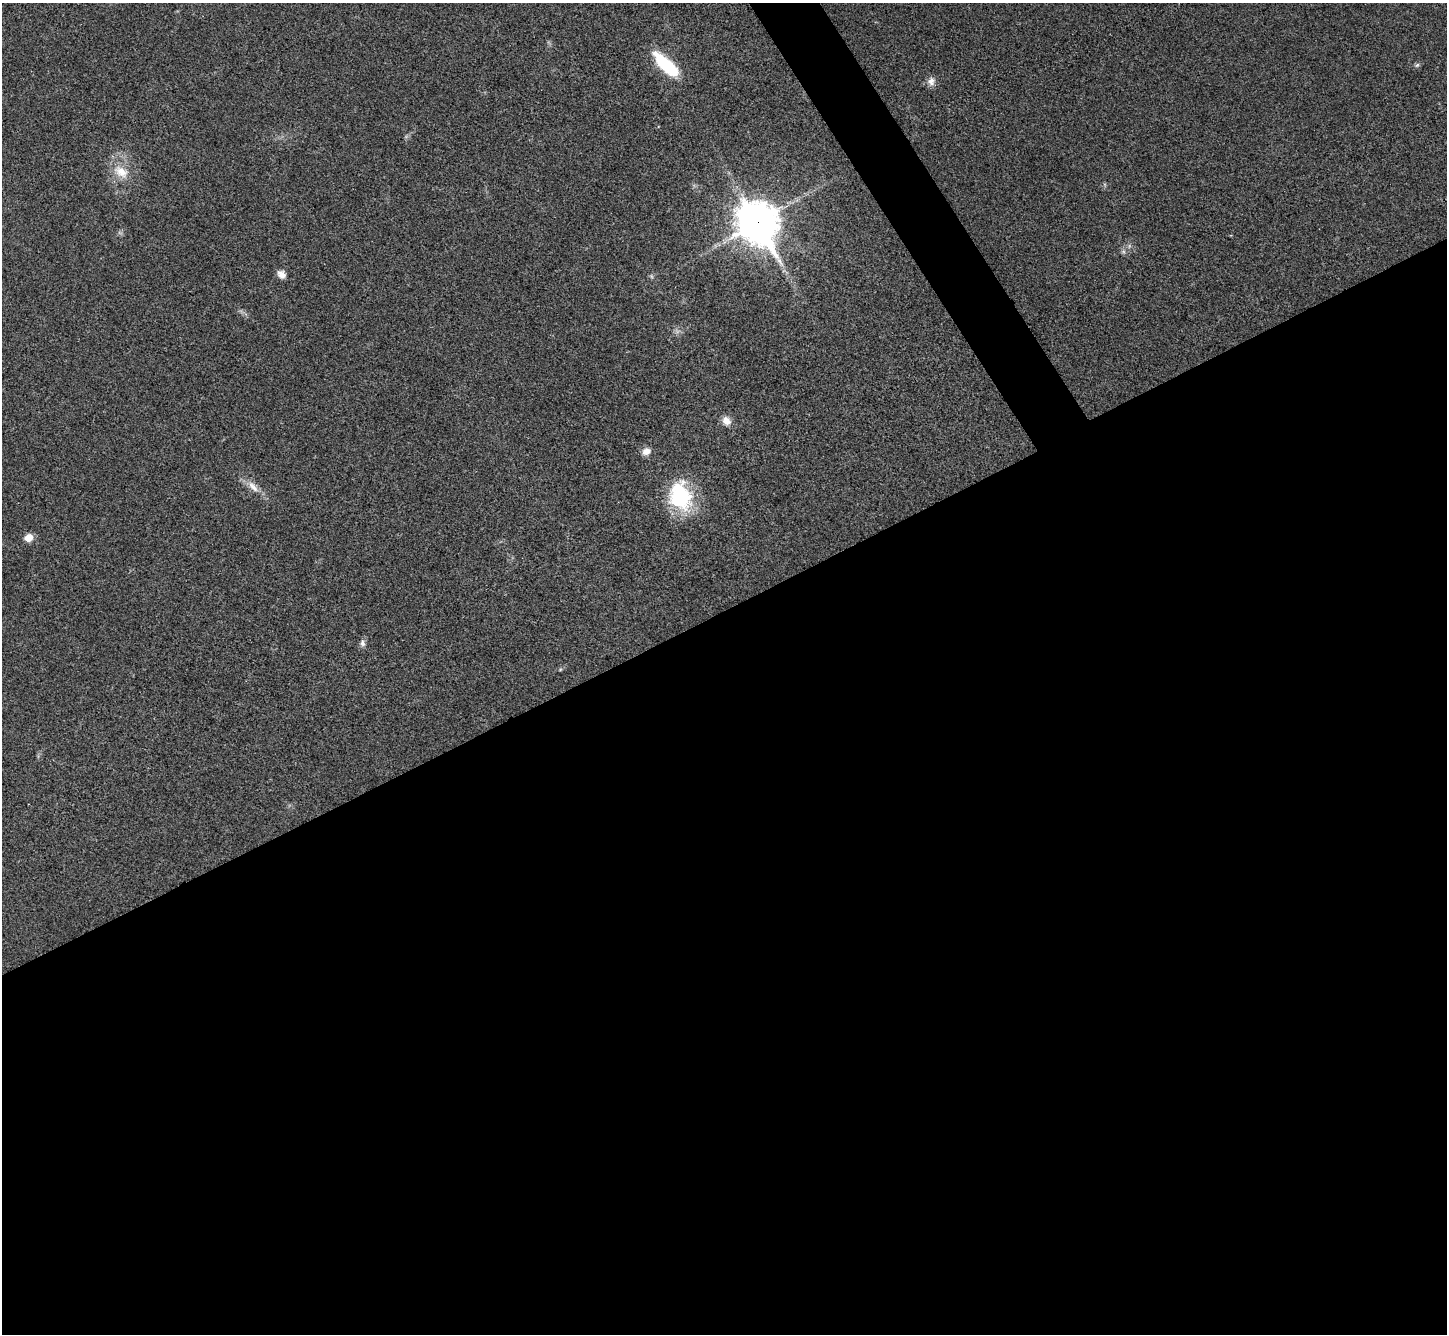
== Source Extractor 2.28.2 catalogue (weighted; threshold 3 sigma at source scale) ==
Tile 15 of 4 x 4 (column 3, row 4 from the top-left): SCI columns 2896-4340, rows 294-1625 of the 5788 x 5779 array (HDU 1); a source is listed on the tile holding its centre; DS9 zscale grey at full resolution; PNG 1449 x 1336 px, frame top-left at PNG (2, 3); no overlay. Shown black and unused: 56% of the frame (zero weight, under 3 of 4 exposures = <1% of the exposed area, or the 3 px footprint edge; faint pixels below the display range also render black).
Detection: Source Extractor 2.28.2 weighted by HDU 2 'WHT'; one run over the whole footprint, this tile lists its part. Background 0.0209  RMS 0.0039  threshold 0.0177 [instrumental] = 3 sigma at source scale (4.5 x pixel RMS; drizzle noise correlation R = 1.50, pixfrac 1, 0.05/0.05 arcsec/px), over >= 5 px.
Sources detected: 17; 2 too faint to see at this stretch — not listed; the other 15 listed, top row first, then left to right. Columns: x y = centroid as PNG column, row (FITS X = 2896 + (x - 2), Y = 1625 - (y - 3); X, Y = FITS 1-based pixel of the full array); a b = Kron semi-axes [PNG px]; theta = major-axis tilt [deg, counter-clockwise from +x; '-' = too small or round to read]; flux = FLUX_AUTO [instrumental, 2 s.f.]
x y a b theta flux
666 65 33 11 -44 25
1417 65 6 6 - 0.8
931 81 13 9 -90 2.5
121 172 25 15 -33 8.8
758 223 18 14 -57 940
1123 252 7 5 -29 0.93
281 275 10 7 -49 3
651 276 6 5 - 0.7
726 421 11 9 -56 3.5
646 451 10 9 - 2.9
253 487 21 9 -47 4.5
680 496 36 26 -73 32
28 538 9 7 25 4.2
362 643 10 7 -84 1.6
560 670 6 3 20 0.47
Overlapping masked pixels (flux is a lower limit): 1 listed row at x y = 758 223